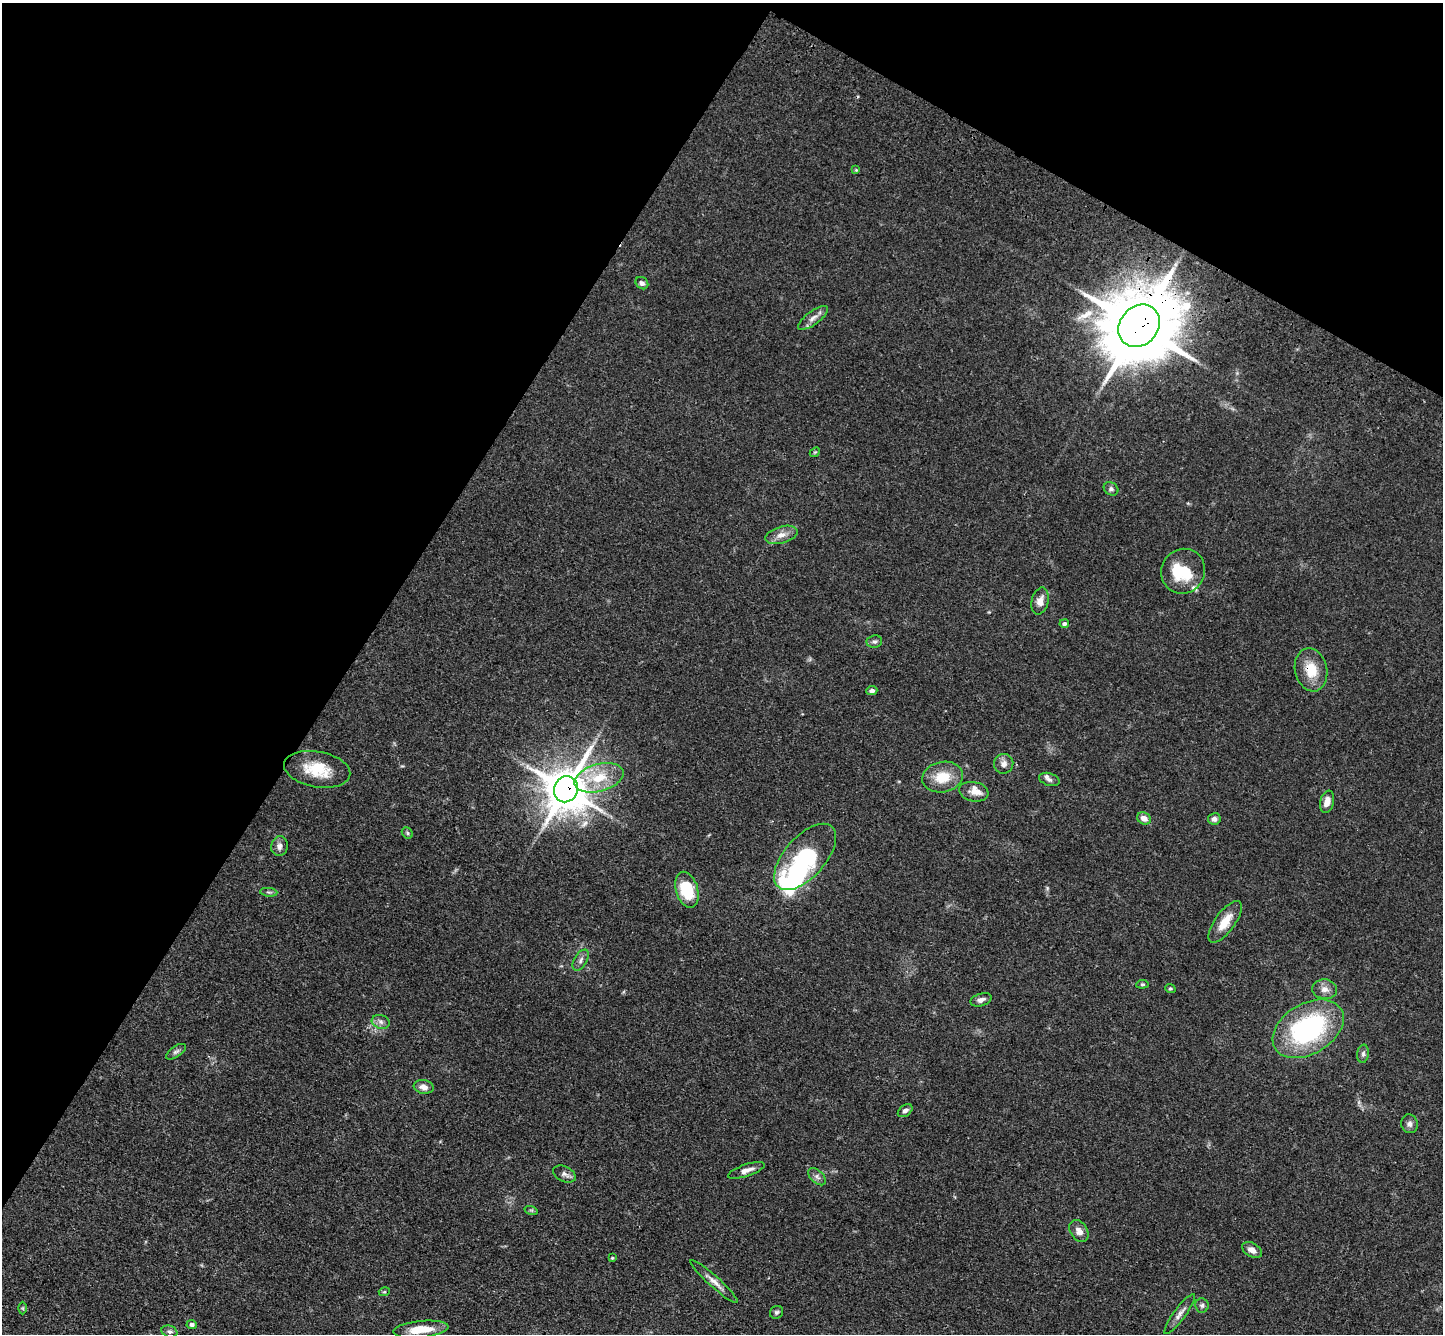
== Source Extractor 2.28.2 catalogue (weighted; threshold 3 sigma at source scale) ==
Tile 2 of 4 x 4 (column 2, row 1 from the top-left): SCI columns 1509-2949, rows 4386-5717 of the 5900 x 5969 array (HDU 1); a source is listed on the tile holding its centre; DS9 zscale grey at full resolution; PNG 1445 x 1336 px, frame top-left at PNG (2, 3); each listed source drawn as its Kron ellipse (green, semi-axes under 4 px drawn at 4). Shown black and unused: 31% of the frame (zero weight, under 3 of 4 exposures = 6% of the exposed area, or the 3 px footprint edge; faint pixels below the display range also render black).
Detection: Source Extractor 2.28.2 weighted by HDU 2 'WHT'; one run over the whole footprint, this tile lists its part. Background 0.0549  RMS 0.0056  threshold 0.0252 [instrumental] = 3 sigma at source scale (4.5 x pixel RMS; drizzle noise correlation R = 1.50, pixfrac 1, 0.05/0.05 arcsec/px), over >= 5 px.
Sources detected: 64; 3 inside a brighter object's white glare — neither listed nor drawn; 4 inside a brighter listed object's ellipse — not listed separately; the other 57 listed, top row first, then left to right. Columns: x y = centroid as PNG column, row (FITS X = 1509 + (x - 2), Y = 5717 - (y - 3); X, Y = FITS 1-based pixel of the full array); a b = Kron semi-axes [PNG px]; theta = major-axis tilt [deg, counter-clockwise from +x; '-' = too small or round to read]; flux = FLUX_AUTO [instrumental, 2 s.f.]
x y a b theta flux
856 170 4 4 - 0.61
642 283 7 5 -39 1.8
813 318 18 6 36 3.4
1139 326 23 19 48 5900
815 452 6 4 42 0.62
1111 489 8 6 -32 1.4
781 535 16 8 16 4.6
1183 571 23 21 54 20
1040 601 14 8 75 4.1
1064 624 5 4 - 1.2
874 642 8 6 7 1.4
1311 670 22 16 -78 13
872 691 6 4 5 1.5
1004 764 10 9 - 3.1
317 769 33 18 -10 18
942 777 21 15 11 13
599 778 25 13 16 17
1049 779 10 6 -18 1.8
566 789 13 12 - 2000
974 792 15 9 -11 4.4
1327 802 11 7 77 4.4
1144 818 7 6 - 3.6
1214 819 6 6 - 2.1
407 833 6 5 - 0.86
279 846 10 8 78 2.8
805 857 40 20 48 56
687 890 18 11 -73 23
269 892 9 3 -5 1
1225 922 25 10 54 9.5
581 960 11 6 60 2.3
1142 984 6 4 6 0.77
1170 989 5 4 - 0.74
1325 989 12 10 -4 3.8
981 1000 11 6 16 2.4
381 1022 9 6 -17 2.1
1308 1029 38 25 31 84
176 1052 12 5 33 1.5
1363 1054 9 6 81 1.5
424 1087 10 7 -8 3.7
905 1111 8 5 37 1.9
1409 1124 9 8 - 2.3
746 1170 19 6 18 4
564 1174 12 7 -25 2.3
817 1177 11 6 -43 2.1
531 1210 7 4 -18 0.75
1079 1231 12 8 -56 3.6
1252 1250 11 7 -31 3.4
612 1258 3 3 - 0.52
714 1282 31 5 -42 4.5
384 1292 5 3 - 0.58
1202 1305 7 6 - 1.5
23 1308 6 4 -90 0.71
776 1312 7 6 - 1.2
1180 1314 24 6 54 3.7
192 1325 5 4 - 1.6
421 1329 27 8 6 12
169 1331 8 6 -18 1.4
Overlapping masked pixels (flux is a lower limit): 3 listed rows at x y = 1139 326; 1311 670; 566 789